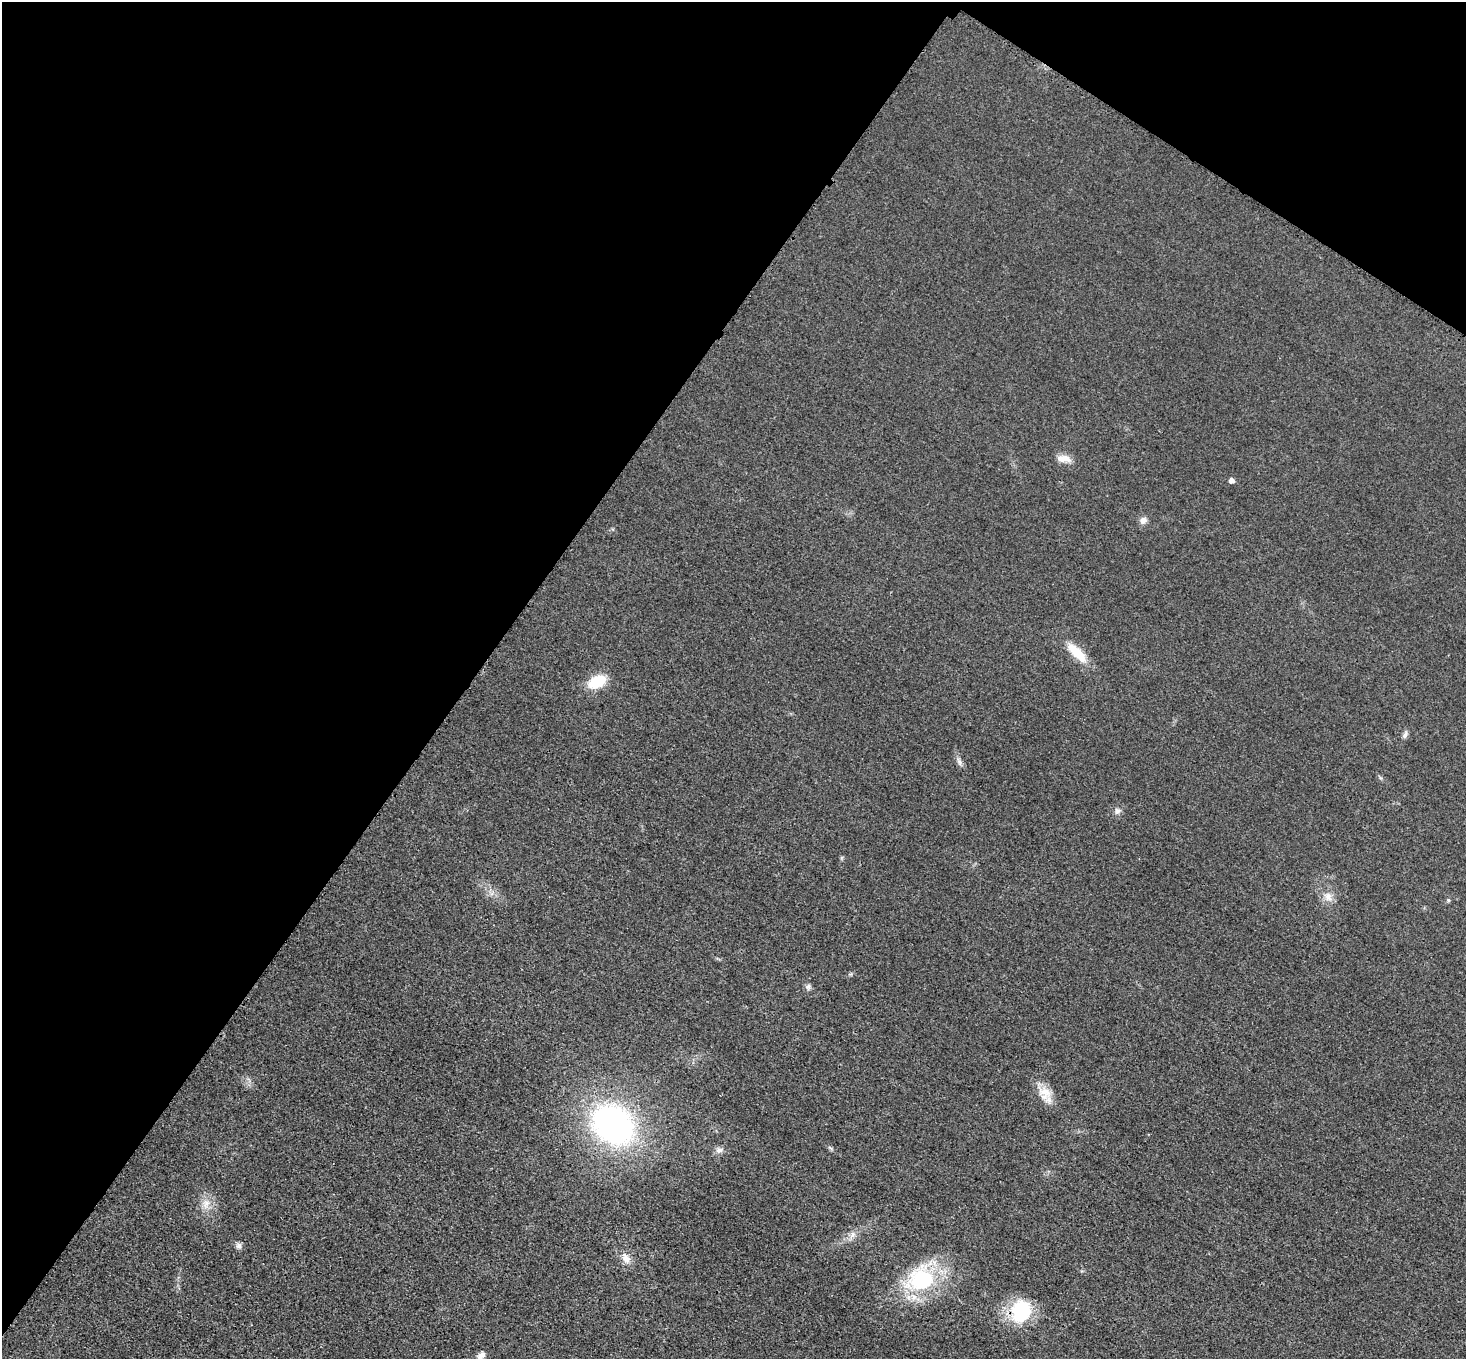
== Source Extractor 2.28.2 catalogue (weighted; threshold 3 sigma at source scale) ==
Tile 2 of 4 x 4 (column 2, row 1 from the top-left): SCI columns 1480-2943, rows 4377-5733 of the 5883 x 5891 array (HDU 1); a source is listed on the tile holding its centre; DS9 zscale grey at full resolution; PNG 1468 x 1361 px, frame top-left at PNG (2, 2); no overlay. Shown black and unused: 36% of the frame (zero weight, under 3 of 4 exposures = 1% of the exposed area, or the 3 px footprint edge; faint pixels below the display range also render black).
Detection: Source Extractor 2.28.2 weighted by HDU 2 'WHT'; one run over the whole footprint, this tile lists its part. Background 0.0219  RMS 0.0061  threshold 0.0276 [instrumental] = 3 sigma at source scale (4.5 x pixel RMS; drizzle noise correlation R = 1.50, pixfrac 1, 0.05/0.05 arcsec/px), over >= 5 px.
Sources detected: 22; all 22 listed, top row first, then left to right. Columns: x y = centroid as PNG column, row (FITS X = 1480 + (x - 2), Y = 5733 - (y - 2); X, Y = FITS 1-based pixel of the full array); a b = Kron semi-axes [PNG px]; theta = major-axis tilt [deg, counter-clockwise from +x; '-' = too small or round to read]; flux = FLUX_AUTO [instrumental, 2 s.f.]
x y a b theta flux
1064 459 17 9 -7 6
1232 480 5 5 - 3.1
1143 520 9 8 - 3.4
1077 652 29 10 -46 16
597 681 17 11 27 21
1405 735 11 6 61 2
959 761 13 4 -66 2.3
1117 811 8 8 - 2.2
1328 897 13 10 -81 5.2
1448 900 5 5 - 0.95
808 987 9 7 49 1.8
1045 1093 22 16 -42 10
613 1124 40 32 -38 180
830 1148 9 3 -44 0.99
719 1150 11 8 10 2.6
206 1204 13 8 57 5.1
853 1235 11 6 57 2.9
239 1246 8 8 - 2.1
626 1258 14 10 -51 5.1
921 1279 33 27 23 58
1021 1311 28 23 71 35
481 1356 12 7 43 3.5
Isophote crosses this tile's border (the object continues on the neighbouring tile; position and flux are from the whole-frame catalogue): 1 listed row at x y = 481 1356